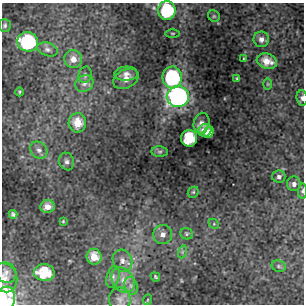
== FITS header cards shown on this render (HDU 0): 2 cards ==
NAXIS1  =                  302 / NUMBER OF ELEMENTS ALONG THIS AXIS
NAXIS2  =                  302 / NUMBER OF ELEMENTS ALONG THIS AXIS

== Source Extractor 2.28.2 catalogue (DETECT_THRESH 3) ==
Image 302 x 302 px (HDU 0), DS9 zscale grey, 1 PNG px = 1 image px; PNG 306 x 306 px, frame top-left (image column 1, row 302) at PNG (2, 3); each listed source drawn as its Kron ellipse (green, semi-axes under 4 px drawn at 4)
Background 16.4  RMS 0.63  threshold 1.9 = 3 sigma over >= 5 px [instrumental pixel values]
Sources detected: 52; all 52 listed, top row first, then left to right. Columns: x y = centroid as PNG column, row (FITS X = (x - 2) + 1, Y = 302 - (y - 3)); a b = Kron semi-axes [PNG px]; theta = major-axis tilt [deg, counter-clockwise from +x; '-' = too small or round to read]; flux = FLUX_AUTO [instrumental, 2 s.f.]
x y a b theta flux
167 10 9 9 - 2300
214 16 6 5 - 71
5 25 6 6 - 85
173 33 7 3 0 54
261 39 8 7 - 200
28 42 10 9 - 3400
47 49 10 6 -16 160
73 59 9 9 - 350
244 59 4 3 - 43
267 61 10 7 -18 500
126 74 12 7 3 230
85 75 8 6 76 120
172 77 11 9 88 3800
126 79 13 9 27 380
237 79 4 3 - 54
84 83 9 8 - 180
268 84 6 4 90 50
19 92 4 3 - 40
178 97 11 10 - 16000
302 98 8 5 -86 130
77 123 9 9 - 760
202 123 10 8 77 250
205 130 7 6 - 360
209 132 6 4 66 310
189 138 8 8 - 1600
39 150 9 7 -43 180
160 152 8 5 -4 71
67 161 9 7 -70 160
279 177 6 6 - 120
294 184 7 7 - 180
302 191 7 4 85 84
193 192 6 5 - 64
47 206 7 6 - 340
13 214 4 4 - 77
63 221 4 3 - 42
214 224 5 4 - 59
163 234 9 9 - 260
186 234 6 5 - 73
182 252 7 4 71 75
94 257 8 7 - 600
122 261 11 9 -65 290
279 266 7 5 -22 98
6 272 11 9 -45 250
44 273 10 8 -9 1400
113 277 11 6 75 180
155 277 5 3 - 48
5 278 15 12 -67 420
123 280 14 10 -53 470
131 286 9 6 -72 170
4 300 13 10 70 3900
120 300 12 11 - 270
147 300 5 3 - 35
At the frame edge (FLAGS 8, measured only in part): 4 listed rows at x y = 167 10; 302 98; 302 191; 4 300